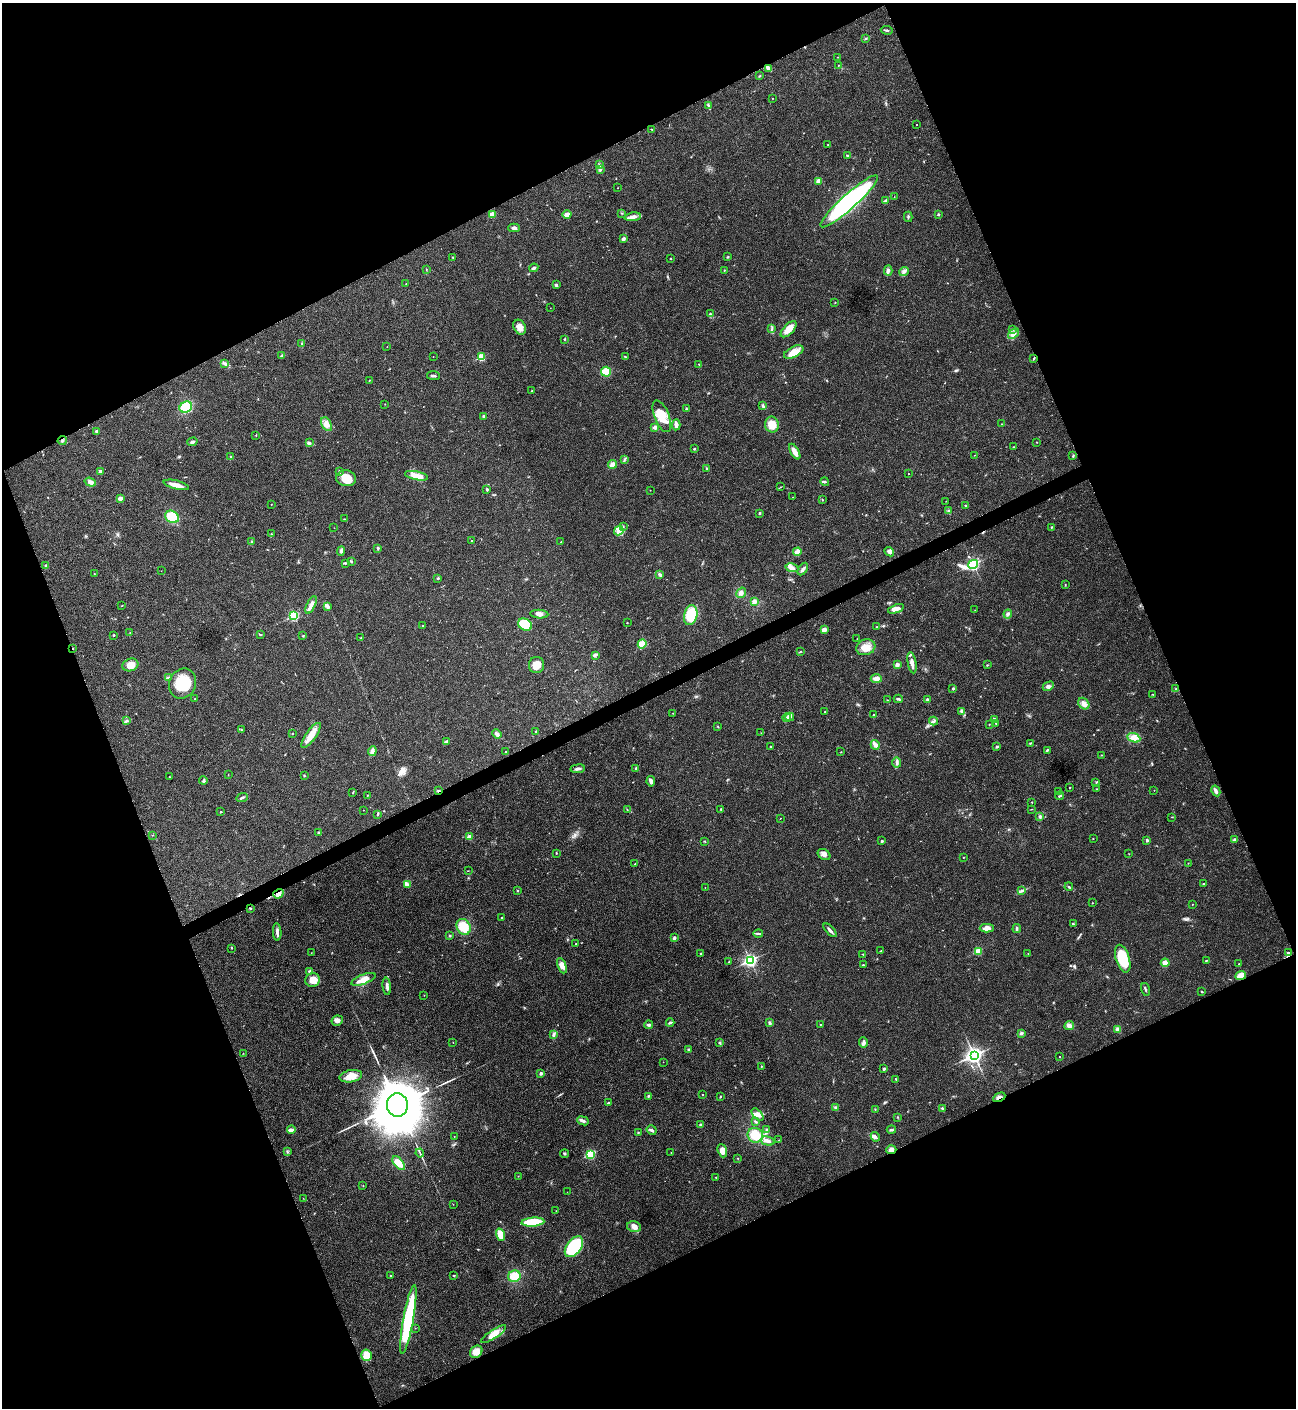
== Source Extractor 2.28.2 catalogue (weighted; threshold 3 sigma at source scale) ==
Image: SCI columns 288-5461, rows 3-5623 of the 5617 x 5629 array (HDU 1 of 3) = the unmasked area's bounding box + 8 px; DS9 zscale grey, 4 x 4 block average (1 PNG px = mean of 4 x 4 image px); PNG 1298 x 1410 px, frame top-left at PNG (2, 3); each listed source drawn as its Kron ellipse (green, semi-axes under 4 px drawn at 4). Shown black and unused: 44% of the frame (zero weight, under 3 of 4 exposures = <1% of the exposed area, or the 3 px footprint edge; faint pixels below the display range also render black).
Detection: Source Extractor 2.28.2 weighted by HDU 2 'WHT'. Background 0.0203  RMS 0.004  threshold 0.0181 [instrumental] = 3 sigma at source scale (4.5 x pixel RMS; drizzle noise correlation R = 1.50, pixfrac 1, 0.05/0.05 arcsec/px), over >= 5 px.
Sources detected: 390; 2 too faint to see at this stretch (4 x 4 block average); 1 inside a brighter object's white glare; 3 cosmic-ray / hot-pixel residue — neither listed nor drawn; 3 coinciding with a brighter row at this scale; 15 inside a brighter listed object's ellipse — not listed separately; the other 366 listed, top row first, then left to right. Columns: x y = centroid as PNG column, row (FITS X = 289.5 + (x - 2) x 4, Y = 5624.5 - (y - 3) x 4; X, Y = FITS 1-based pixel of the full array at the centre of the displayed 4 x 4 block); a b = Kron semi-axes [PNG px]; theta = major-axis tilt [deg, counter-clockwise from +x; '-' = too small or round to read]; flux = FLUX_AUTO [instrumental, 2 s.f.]
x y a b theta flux
887 30 6 2 -10 3.1
866 39 2 2 - 1.6
838 57 3 2 - 1.1
838 65 2 2 - 0.72
769 69 4 3 - 5
759 76 3 2 - 1.7
773 99 2 2 - 0.65
709 106 3 2 - 2
916 125 2 2 - 0.69
651 129 2 2 - 0.93
828 145 2 2 - 0.85
848 156 3 2 - 2.9
599 165 3 3 - 3.2
600 169 3 3 - 3.9
818 181 4 3 - 6.3
617 188 2 2 - 0.82
894 197 2 2 - 0.58
849 201 38 7 42 490
885 201 4 3 - 3.9
622 213 2 2 - 1.3
492 214 4 3 - 14
567 214 4 3 - 18
938 214 2 2 - 7.5
632 217 8 4 7 10
908 217 5 2 - 3.1
514 228 5 3 - 5.7
623 239 3 2 - 6.1
453 257 2 2 - 2
728 257 3 2 - 1.8
671 258 2 2 - 0.95
534 268 5 2 - 6.6
426 269 2 2 - 1.1
724 270 2 2 - 1.5
888 270 5 3 - 6.1
904 272 5 2 - 5
406 284 2 2 - 0.72
556 285 3 2 - 4.3
835 302 2 2 - 1.1
550 308 2 2 - 0.39
710 314 3 2 - 2.2
520 327 8 6 -60 15
772 328 2 2 - 1.4
789 329 10 5 47 27
1012 329 3 2 - 2.7
1013 334 6 3 39 9.3
564 339 3 2 - 1.5
302 344 3 3 - 2.9
387 347 2 2 - 0.58
794 352 10 5 26 29
282 356 3 2 - 2.5
433 357 2 2 - 0.58
481 357 2 2 - 99
625 357 3 2 - 1.6
1033 359 2 2 - 1.2
225 364 4 2 - 3.2
699 364 2 2 - 1.2
606 372 5 5 - 39
433 376 6 2 -7 4.8
369 380 2 2 - 1.1
532 391 2 2 - 0.78
385 404 2 2 - 0.71
763 406 3 2 - 3.1
186 407 6 5 - 62
686 409 3 2 - 2.1
484 416 3 3 - 4.8
662 416 17 7 -68 49
327 424 7 4 -62 12
772 424 8 7 - 27
1002 424 2 2 - 1.2
676 425 5 3 - 10
655 427 2 2 - 26
97 432 4 3 - 5.3
256 435 3 2 - 1
62 441 4 3 - 3.9
192 442 5 2 - 5
310 442 3 2 - 1.6
1037 442 2 2 - 0.85
1013 447 2 2 - 1.2
694 449 2 2 - 5.7
795 452 8 3 -60 18
974 455 2 2 - 0.67
1073 456 3 2 - 2.4
231 457 3 2 - 3.8
624 460 3 2 - 2
612 464 4 3 - 14
707 469 4 2 - 3.6
100 471 2 2 - 4.5
339 472 3 2 - 2
908 474 2 2 - 1.1
416 476 12 4 -12 23
346 478 10 8 -10 42
90 482 6 3 -19 8.4
825 482 4 2 - 3.4
176 485 13 3 -14 19
780 487 2 2 - 0.86
487 489 3 2 - 3.5
650 490 2 2 - 0.61
793 497 2 2 - 0.41
120 498 2 2 - 29
822 500 2 2 - 1.4
946 501 2 2 - 0.55
271 504 2 2 - 0.66
965 505 2 2 - 1.6
949 511 3 3 - 3.1
760 513 3 2 - 2.9
172 517 7 6 - 62
344 519 2 2 - 0.69
623 526 2 2 - 0.87
1051 527 3 2 - 1.6
334 528 2 2 - 0.56
619 531 5 4 - 9.9
271 534 2 2 - 0.97
471 541 2 2 - 1.7
251 542 3 2 - 1.1
561 542 2 2 - 1.1
378 548 3 3 - 2.9
341 551 4 4 - 4.7
797 552 4 3 - 17
889 552 5 3 - 9
351 561 3 2 - 2.5
345 563 3 2 - 2.8
973 564 5 2 - 480
46 565 2 2 - 1.5
792 568 7 3 -13 8.4
803 569 7 3 58 6.4
161 571 2 2 - 0.39
94 574 2 2 - 0.82
660 574 4 3 - 5.9
438 578 2 2 - 2.9
1065 585 2 2 - 0.88
741 593 5 4 - 9.9
754 602 4 3 - 9.1
311 605 9 4 65 11
122 606 2 2 - 0.87
327 606 2 2 - 2
896 609 8 4 20 16
975 610 2 2 - 0.36
539 614 9 3 -5 9.6
1008 614 4 3 - 5
691 615 10 6 78 100
294 616 2 2 - 220
627 623 2 2 - 1.1
525 625 7 5 -29 100
423 626 2 2 - 1.6
877 627 2 2 - 0.89
824 630 3 3 - 11
130 633 2 2 - 0.65
114 635 2 2 - 1.6
260 635 3 2 - 1.9
303 636 2 2 - 1
361 638 2 2 - 0.97
857 639 2 2 - 0.5
642 644 4 4 - 31
866 647 10 7 20 30
73 648 2 2 - 3.7
800 651 2 2 - 1.5
595 655 4 3 - 3.8
912 663 11 3 -79 13
130 665 8 6 18 20
537 665 8 7 - 23
897 665 4 3 - 7.1
987 665 2 2 - 1.5
168 678 4 2 - 3
876 679 5 3 - 14
182 684 15 13 68 85
1048 686 6 3 28 6.1
953 689 2 2 - 3.2
1176 689 3 2 - 2
1153 694 2 2 - 1.2
194 699 2 2 - 0.85
898 699 4 2 - 3.1
887 700 2 2 - 1.2
928 700 2 2 - 7.9
1084 704 6 5 - 11
962 711 3 3 - 6
825 712 2 2 - 1.5
673 713 2 2 - 0.67
873 715 2 2 - 1.7
790 717 4 2 - 4.2
787 718 4 2 - 4.6
994 719 3 3 - 3
127 721 3 2 - 3
934 721 4 2 - 3.8
996 723 2 2 - 1.2
989 724 2 2 - 1
718 727 3 2 - 1.6
241 730 2 2 - 1.6
536 731 3 2 - 1.4
761 733 2 2 - 0.6
293 734 2 2 - 0.75
497 734 5 4 - 6.4
311 735 15 5 54 29
1134 738 7 4 -22 14
446 741 3 2 - 2
1030 743 3 2 - 1.8
875 745 5 3 - 14
997 746 3 2 - 2.4
771 747 2 2 - 1.5
1047 750 4 2 - 3
372 751 5 3 - 8.5
505 751 2 2 - 0.84
841 752 2 2 - 0.85
1101 755 2 2 - 1.1
897 762 5 2 - 4.4
636 768 3 2 - 3.5
578 769 7 2 6 6.7
228 775 2 2 - 0.73
304 775 3 2 - 1.9
169 777 2 2 - 1.1
203 780 4 3 - 3.2
651 781 5 3 - 6.5
1096 782 2 2 - 0.76
1070 787 2 2 - 1.4
1096 789 2 2 - 0.93
439 790 3 2 - 2.3
1154 790 2 2 - 0.57
1216 791 5 3 - 9.4
353 792 3 2 - 1.5
1058 792 2 2 - 1.2
367 795 2 2 - 1.1
1060 796 4 2 - 2.7
242 798 6 2 25 4.6
1032 802 2 2 - 1.1
627 809 2 2 - 0.98
721 809 3 2 - 1.3
1031 809 2 2 - 1.2
363 810 2 2 - 0.88
221 812 2 2 - 3.1
378 814 4 2 - 2.8
1040 817 3 3 - 3
1172 817 2 2 - 0.72
780 818 2 2 - 1.2
318 832 3 2 - 1.5
152 835 2 2 - 1
469 836 4 3 - 8.7
1093 839 2 2 - 0.83
1147 840 3 2 - 4.4
1234 840 4 2 - 3
705 841 3 2 - 1.7
882 841 2 2 - 8.5
556 853 3 2 - 1.3
824 854 7 5 -33 9.6
1129 854 2 2 - 0.75
963 857 2 2 - 1.5
1188 863 2 2 - 0.87
635 864 3 2 - 1.4
468 871 2 2 - 0.61
1204 884 2 2 - 4.5
407 885 3 3 - 10
1069 887 4 2 - 2.6
705 888 2 2 - 0.72
517 890 2 2 - 1.5
1022 890 2 2 - 2.2
278 894 5 4 - 13
1093 903 2 2 - 0.71
1192 904 2 2 - 0.88
250 909 3 2 - 1.7
502 917 2 2 - 1.1
1073 924 3 2 - 1.6
464 927 8 6 -57 54
987 928 7 4 1 17
1017 929 4 2 - 4
830 930 8 2 -46 6.8
277 932 9 3 -86 9.1
758 934 5 2 - 3.2
450 936 2 2 - 2.1
674 938 3 2 - 7.3
576 944 2 2 - 0.87
232 948 3 2 - 1.4
881 951 2 2 - 2.2
978 951 2 2 - 95
311 953 2 2 - 0.63
1028 953 2 2 - 0.98
1288 953 3 2 - 3.3
701 954 2 2 - 1.2
863 954 2 2 - 1.2
1123 959 14 7 -73 79
750 960 3 2 - 530
1206 960 2 2 - 1.1
728 962 2 2 - 1.1
1165 963 4 4 - 15
1239 964 2 2 - 1.1
863 965 3 2 - 1.7
562 966 8 4 -67 13
310 971 4 3 - 3.9
1241 975 5 3 - 27
363 979 13 5 21 24
313 980 7 7 - 25
387 986 9 2 -84 7.9
1145 989 7 2 -73 3.2
1202 992 3 2 - 1.7
424 995 2 2 - 0.68
337 1021 6 5 - 9.7
670 1023 4 2 - 3.7
770 1023 3 3 - 4
820 1024 2 2 - 1.2
649 1025 4 2 - 4.6
1069 1025 5 3 - 6.9
1118 1030 4 3 - 7.7
1021 1033 3 2 - 3.5
554 1034 3 3 - 3.5
453 1042 2 2 - 0.58
863 1042 5 3 - 6.9
720 1043 2 2 - 1.7
689 1050 3 3 - 3.6
243 1053 2 2 - 0.63
974 1055 4 3 - 950
1059 1057 2 2 - 0.94
663 1062 2 2 - 0.56
761 1066 2 2 - 1.2
884 1069 3 2 - 3.9
541 1073 4 3 - 4
351 1076 11 6 11 25
896 1079 4 2 - 2.2
702 1095 2 2 - 1.2
648 1096 3 2 - 2.5
720 1097 2 2 - 2
999 1097 6 2 27 4.8
608 1103 2 2 - 3.4
397 1105 11 10 - 16000
835 1107 3 2 - 2
942 1108 3 2 - 2.5
875 1109 3 2 - 1.4
758 1115 7 3 -49 9.6
898 1117 2 2 - 1.3
583 1121 6 3 -21 6.4
755 1122 3 2 - 3.6
701 1125 3 3 - 4.2
767 1129 3 2 - 2.9
291 1130 4 2 - 15
652 1130 5 2 - 6.1
891 1130 4 2 - 3.2
638 1133 2 2 - 1.3
755 1135 8 7 - 48
454 1136 2 2 - 0.71
875 1137 5 2 - 4.7
779 1140 2 2 - 1.1
768 1141 7 4 -14 9.1
891 1150 5 4 - 10
287 1151 3 2 - 1.8
722 1151 7 4 -70 16
420 1153 4 2 - 2.9
671 1153 2 2 - 0.67
564 1154 4 2 - 2.7
591 1154 2 2 - 180
738 1158 2 2 - 1.1
399 1163 8 4 -50 27
518 1176 2 2 - 0.54
716 1177 2 2 - 1.8
363 1185 2 2 - 0.77
567 1192 2 2 - 0.46
303 1198 2 2 - 0.65
453 1204 2 2 - 0.56
556 1211 2 2 - 0.58
533 1222 11 4 4 85
634 1227 7 5 -13 12
500 1235 6 4 -73 34
574 1247 12 7 53 190
391 1275 2 2 - 1.1
454 1275 3 2 - 1.5
514 1276 6 6 - 40
408 1319 35 5 80 230
415 1328 2 2 - 0.7
493 1334 14 4 33 22
476 1352 7 5 43 17
367 1355 5 5 - 28
Overlapping masked pixels (flux is a lower limit): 5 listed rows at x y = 73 648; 439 790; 278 894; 999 1097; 891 1150
Diffuse or blended objects may show on this block-average render without a row.